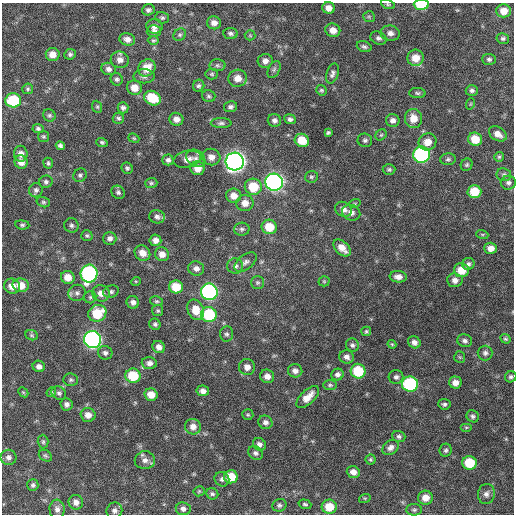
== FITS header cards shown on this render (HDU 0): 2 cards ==
NAXIS1  =                  512 / Axis length
NAXIS2  =                  512 / Axis length

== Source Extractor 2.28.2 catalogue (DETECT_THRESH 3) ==
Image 512 x 512 px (HDU 0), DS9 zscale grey, 1 PNG px = 1 image px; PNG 516 x 516 px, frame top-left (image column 1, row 512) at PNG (2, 3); each listed source drawn as its Kron ellipse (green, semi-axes under 4 px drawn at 4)
Background 660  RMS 20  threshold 59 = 3 sigma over >= 5 px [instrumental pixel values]
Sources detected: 210; all 210 listed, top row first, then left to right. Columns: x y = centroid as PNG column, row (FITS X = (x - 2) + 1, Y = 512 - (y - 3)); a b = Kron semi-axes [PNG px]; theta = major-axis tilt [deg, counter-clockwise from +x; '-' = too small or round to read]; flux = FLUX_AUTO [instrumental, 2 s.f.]
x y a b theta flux
388 4 7 4 -20 2100
421 5 7 5 -2 51000
328 8 6 5 - 8900
148 10 6 5 - 3400
504 11 7 6 - 14000
369 17 6 5 - 2000
162 18 7 5 -18 2600
214 23 7 6 - 7600
154 26 8 7 - 5800
333 30 7 6 - 11000
154 31 7 6 - 4200
231 33 7 5 -7 3300
390 33 10 7 -9 6500
180 35 7 5 44 2700
250 35 5 5 - 1600
378 38 8 6 -28 4000
503 38 6 5 - 2700
127 39 8 6 -15 7200
153 40 5 4 - 2000
364 47 8 5 -18 3300
53 54 7 6 - 11000
70 54 6 5 - 2900
415 58 8 8 - 18000
489 59 7 5 -3 3100
120 60 9 8 - 7700
265 61 7 7 - 6700
217 65 8 6 0 3400
147 68 9 8 - 21000
108 69 7 6 - 5100
274 69 9 6 64 3300
212 74 6 5 - 2200
332 74 10 6 72 4400
144 76 10 7 2 4800
238 78 9 8 - 11000
117 79 6 6 - 3000
199 86 6 5 - 3000
134 88 7 7 - 15000
28 89 5 5 - 2100
321 90 5 5 - 2200
472 90 6 5 - 3200
417 93 8 5 -2 2700
209 96 7 6 - 2700
152 98 9 7 -29 39000
13 100 8 7 - 63000
470 104 6 3 70 1300
97 107 6 5 - 2000
230 107 6 5 - 3700
123 108 6 5 - 4100
49 115 6 6 - 2700
118 118 6 5 - 2800
413 118 9 8 - 17000
176 119 7 6 - 8100
290 119 6 5 - 3800
274 120 7 6 - 4300
393 120 7 6 - 5900
221 123 10 5 0 3600
38 129 5 4 - 2600
328 133 4 3 - 2100
498 134 9 6 -33 8900
381 135 6 5 - 2000
43 136 5 5 - 2100
134 138 6 4 -21 1700
475 139 7 6 - 23000
302 140 7 6 - 24000
365 140 7 6 - 3300
102 142 5 4 - 2300
427 142 9 8 - 15000
60 146 5 4 - 3300
21 154 8 7 - 6800
421 155 8 8 - 240000
211 157 9 8 - 9000
499 157 5 5 - 1900
196 158 10 8 -33 6800
187 159 14 8 12 11000
448 159 8 5 2 3100
168 160 5 5 - 3900
21 162 7 6 - 9700
235 162 9 9 - 890000
48 163 5 5 - 2200
467 165 6 5 - 2500
127 168 6 5 - 2900
198 168 7 7 - 15000
389 169 6 5 - 2400
80 175 7 6 - 3200
504 175 7 6 - 3100
311 177 6 6 - 2500
46 182 7 6 - 3000
274 182 9 8 - 500000
151 183 6 5 - 2400
508 183 7 7 - 3900
253 187 8 8 - 36000
36 190 7 6 - 3700
118 192 7 6 - 3200
474 192 7 6 - 32000
234 196 7 7 - 11000
43 202 7 5 -15 2400
245 203 8 8 - 12000
355 203 6 3 19 1500
343 209 9 7 -30 7500
351 213 9 7 -24 6900
157 217 8 6 -18 4800
22 225 7 4 -6 2400
71 225 7 7 - 3600
269 227 7 7 - 28000
242 229 8 6 4 3300
482 234 6 4 -18 1700
87 236 5 5 - 2200
110 238 6 6 - 5100
155 240 6 5 - 7300
342 248 10 6 -44 13000
491 248 6 5 - 10000
142 253 8 7 - 11000
162 254 7 6 - 9400
246 262 13 7 38 5800
468 264 6 6 - 3600
235 266 8 7 - 5500
196 269 8 7 - 6500
461 270 7 7 - 21000
89 274 9 8 - 240000
68 277 7 6 - 15000
398 277 8 6 -6 6800
455 280 8 7 - 6700
136 281 5 3 - 1200
324 281 5 5 - 1800
257 282 6 6 - 2800
21 285 8 7 - 19000
12 286 8 7 - 12000
176 287 7 6 - 31000
111 292 8 6 22 3300
209 292 8 8 - 320000
77 293 8 8 - 4900
101 293 8 8 - 9600
90 297 6 6 - 2600
156 301 6 5 - 2300
133 302 6 6 - 5100
196 310 11 8 -65 20000
158 311 5 5 - 2200
97 313 9 8 - 43000
209 315 8 7 - 73000
155 324 6 5 - 3000
366 331 5 4 - 2200
227 334 7 6 - 3300
32 335 6 5 - 2200
506 339 5 4 - 2200
93 340 8 8 - 430000
465 341 7 6 - 4000
414 342 6 5 - 6400
392 344 4 3 - 1500
352 345 7 6 - 3600
159 347 6 6 - 6700
105 353 7 6 - 3900
485 353 7 7 - 4100
347 357 7 6 - 5500
460 357 6 5 - 2000
149 363 7 6 - 5300
39 366 6 5 - 5700
247 367 8 8 - 7900
295 371 7 6 - 6400
358 371 7 7 - 51000
337 374 6 5 - 4300
133 376 7 7 - 41000
267 376 7 6 - 7900
396 377 7 7 - 4300
511 377 6 5 - 2700
71 380 7 6 - 2800
455 383 6 6 - 8700
410 384 8 7 - 150000
330 385 7 5 0 2500
203 391 6 5 - 5900
23 392 6 4 -43 1700
51 392 5 4 - 1700
59 393 8 6 -37 3600
151 395 6 6 - 14000
308 397 14 7 44 15000
67 404 6 6 - 4900
444 404 6 5 - 3000
88 415 7 7 - 8800
248 415 5 5 - 1800
473 416 6 5 - 3100
265 422 7 6 - 4900
193 427 8 8 - 9500
466 427 6 4 0 1500
399 436 7 5 -19 3300
43 442 7 5 -89 2500
259 444 7 6 - 5000
390 448 9 6 41 5700
446 450 6 6 - 2900
255 453 8 6 -30 3900
45 456 7 5 -34 2500
8 457 8 7 - 5200
370 459 5 5 - 1900
145 460 10 9 - 7400
469 463 7 6 - 40000
353 472 7 5 -19 7900
231 477 7 6 - 26000
222 479 8 7 - 4100
33 485 6 5 - 3000
199 491 5 5 - 1600
212 494 6 5 - 2800
486 494 10 8 79 6400
365 498 6 4 17 1500
425 498 7 7 - 12000
76 502 7 7 - 6600
305 504 6 4 -18 2200
279 505 7 6 - 3200
329 507 7 7 - 25000
57 509 9 7 -85 5400
183 509 7 6 - 5500
414 510 8 5 0 2700
114 511 8 8 - 5400
At the frame edge (FLAGS 8, measured only in part): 2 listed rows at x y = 388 4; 421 5